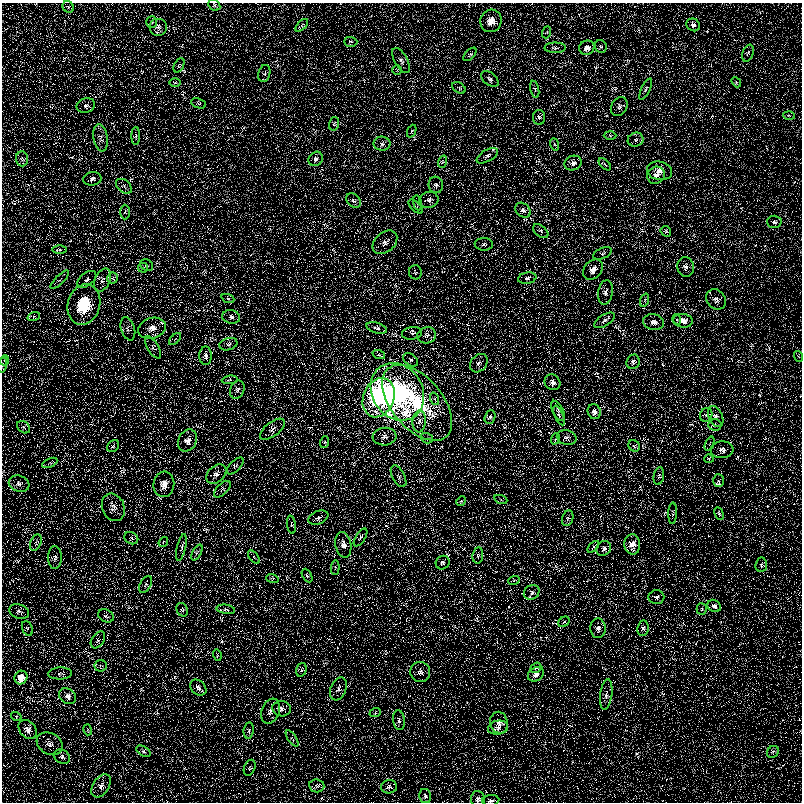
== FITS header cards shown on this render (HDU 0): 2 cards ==
NAXIS1  =                  800 / Axis length
NAXIS2  =                  800 / Axis length

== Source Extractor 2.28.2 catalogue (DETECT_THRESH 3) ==
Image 800 x 800 px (HDU 0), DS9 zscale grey, 1 PNG px = 1 image px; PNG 804 x 804 px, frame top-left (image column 1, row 800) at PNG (2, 3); each listed source drawn as its Kron ellipse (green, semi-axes under 4 px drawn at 4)
Background 9.59e-08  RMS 2.7e-04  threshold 7.98e-04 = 3 sigma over >= 5 px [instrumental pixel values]
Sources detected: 210; all 210 listed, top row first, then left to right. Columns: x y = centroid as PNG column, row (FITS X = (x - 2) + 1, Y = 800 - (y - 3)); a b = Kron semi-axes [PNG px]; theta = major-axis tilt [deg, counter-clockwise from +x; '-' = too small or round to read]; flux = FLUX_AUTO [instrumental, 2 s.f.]
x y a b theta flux
214 5 6 5 - 0.033
68 7 6 5 - 0.029
491 21 11 10 - 0.21
152 22 6 5 - 0.029
302 25 8 4 45 0.029
693 25 7 6 - 0.072
158 27 9 9 - 0.091
547 32 6 4 71 0.024
351 42 6 5 - 0.032
601 46 6 6 - 0.034
555 48 11 5 1 0.051
587 48 8 7 - 0.13
748 53 9 5 69 0.037
470 54 8 4 47 0.035
401 61 14 6 -60 0.075
179 65 8 5 64 0.034
397 70 4 4 - 0.019
264 73 9 6 75 0.048
490 79 10 6 -39 0.054
175 82 6 4 1 0.022
736 82 5 4 - 0.02
459 88 7 5 -33 0.035
535 89 8 3 -77 0.029
646 89 12 4 65 0.045
199 103 8 5 -19 0.033
86 105 9 7 13 0.077
619 107 10 7 60 0.067
789 115 5 3 - 0.021
539 117 7 6 - 0.041
334 124 7 5 73 0.032
412 131 7 4 67 0.025
136 136 9 4 89 0.035
610 136 6 4 -2 0.026
101 138 14 7 -80 0.094
636 140 8 7 - 0.053
382 144 8 7 - 0.063
554 144 6 4 -70 0.025
487 156 12 5 30 0.069
22 159 7 6 - 0.048
316 159 8 6 45 0.066
442 162 6 4 71 0.026
573 163 9 7 18 0.098
605 164 7 3 -45 0.023
659 171 12 9 -13 0.14
656 175 9 8 - 0.11
92 179 9 6 11 0.071
436 185 8 7 - 0.061
124 186 9 6 -40 0.048
353 200 8 6 -44 0.057
429 200 9 8 - 0.08
417 203 7 4 -81 0.026
416 207 9 4 -44 0.034
523 210 8 6 -42 0.075
125 212 7 4 89 0.032
774 222 7 6 - 0.047
541 231 9 5 -40 0.046
666 231 6 5 - 0.027
385 242 14 9 41 0.12
484 244 9 6 -4 0.051
60 249 7 4 0 0.037
602 253 10 5 24 0.043
147 265 7 5 -32 0.029
686 267 10 8 -80 0.084
143 268 5 4 - 0.027
593 270 11 8 46 0.15
415 272 7 6 - 0.034
112 278 5 5 - 0.035
527 278 9 5 10 0.058
87 279 11 6 38 0.061
60 280 12 3 45 0.035
102 280 12 7 66 0.084
605 293 12 7 81 0.09
228 299 7 4 -21 0.03
716 299 11 9 -49 0.091
645 300 7 4 71 0.026
84 304 20 16 73 0.89
34 316 6 4 19 0.023
231 317 9 6 -9 0.073
604 320 11 5 32 0.063
677 320 5 3 - 0.023
683 321 10 7 -7 0.16
654 322 10 8 -11 0.096
152 328 14 10 18 0.17
377 328 10 5 -17 0.059
128 329 12 6 -73 0.069
412 333 10 6 8 0.052
427 335 9 8 - 0.071
175 339 7 4 45 0.034
228 344 9 6 17 0.051
153 347 12 5 -60 0.053
379 355 6 4 -19 0.031
206 356 9 6 89 0.081
798 356 5 3 - 0.017
5 360 5 3 - 0.016
411 360 8 5 -38 0.046
633 362 7 6 - 0.057
479 363 10 8 50 0.078
3 365 8 3 76 0.024
230 380 8 3 6 0.026
552 382 8 7 - 0.12
237 390 9 7 68 0.071
397 392 30 25 -57 6.5
379 398 20 15 68 2.9
435 399 6 4 -71 0.03
417 403 45 25 -50 1.8
558 411 11 5 -63 0.058
594 412 7 6 - 0.11
559 415 10 4 -66 0.038
706 415 7 6 - 0.039
490 417 7 5 69 0.042
716 417 11 6 -64 0.074
419 421 11 6 85 0.085
715 425 7 5 -2 0.038
24 427 7 5 -38 0.039
272 429 15 7 37 0.087
384 437 12 9 5 0.11
567 437 10 7 -12 0.073
427 438 6 5 - 0.038
555 439 6 3 68 0.025
188 440 11 9 62 0.13
325 442 6 4 71 0.024
710 444 7 2 69 0.016
113 446 7 5 45 0.032
634 446 6 5 - 0.034
722 450 11 8 4 0.094
709 459 4 4 - 0.021
50 463 8 3 26 0.026
235 466 11 5 45 0.046
216 474 11 8 41 0.1
399 476 12 6 -62 0.064
659 476 9 5 80 0.043
718 481 6 5 - 0.039
19 484 10 8 -19 0.087
164 484 13 10 83 0.21
222 489 10 5 44 0.05
501 500 7 4 -20 0.029
461 501 5 4 - 0.021
113 507 14 11 -66 0.14
673 513 10 3 88 0.031
719 514 6 4 -62 0.025
318 518 10 6 23 0.061
568 518 8 5 72 0.041
291 525 9 3 -82 0.025
360 537 10 4 57 0.043
131 538 7 6 - 0.043
163 542 5 4 - 0.021
36 543 8 5 68 0.043
632 544 10 8 -87 0.2
343 545 13 8 -79 0.14
593 547 7 3 45 0.028
181 548 13 4 77 0.057
604 548 8 7 - 0.069
197 552 8 4 62 0.039
478 555 8 5 81 0.045
55 557 11 7 -90 0.067
254 557 7 4 -54 0.029
443 563 7 6 - 0.044
761 565 7 6 - 0.046
335 567 7 3 86 0.021
307 576 7 4 -62 0.034
272 578 6 4 -19 0.032
514 580 6 3 18 0.022
145 584 9 5 59 0.04
532 592 8 7 - 0.071
656 597 8 7 - 0.054
714 606 7 6 - 0.072
226 609 9 4 -10 0.036
702 609 5 5 - 0.026
182 610 7 5 -66 0.035
19 611 10 7 -18 0.065
106 616 8 6 -27 0.044
564 622 6 4 39 0.028
27 628 8 5 -70 0.035
598 628 10 7 -87 0.092
643 628 8 5 83 0.051
98 640 9 6 55 0.056
217 655 6 3 -73 0.021
101 666 6 5 - 0.037
536 668 6 4 41 0.028
301 670 7 5 74 0.038
420 672 10 10 - 0.092
60 673 12 6 2 0.06
536 674 8 6 34 0.1
21 677 7 6 - 0.34
198 688 9 6 -44 0.065
338 689 12 7 68 0.08
606 694 15 6 82 0.087
68 696 9 7 -35 0.11
282 709 9 7 -10 0.065
271 711 13 8 69 0.093
375 713 6 3 19 0.022
16 716 5 3 - 0.018
399 720 10 6 -83 0.052
499 723 11 8 -78 0.1
498 728 10 7 9 0.078
28 729 10 8 -48 0.12
88 730 5 3 - 0.017
249 730 8 5 83 0.039
292 738 9 3 -56 0.032
50 744 14 10 -29 0.12
143 751 8 4 -32 0.041
773 752 6 5 - 0.034
62 757 8 6 -27 0.053
250 768 8 5 68 0.035
101 786 13 8 57 0.11
317 786 7 6 - 0.049
389 787 8 6 4 0.065
425 796 7 6 - 0.047
478 799 8 7 - 0.058
491 801 8 5 6 0.042
At the frame edge (FLAGS 8, measured only in part): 3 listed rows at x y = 3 365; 478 799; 491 801